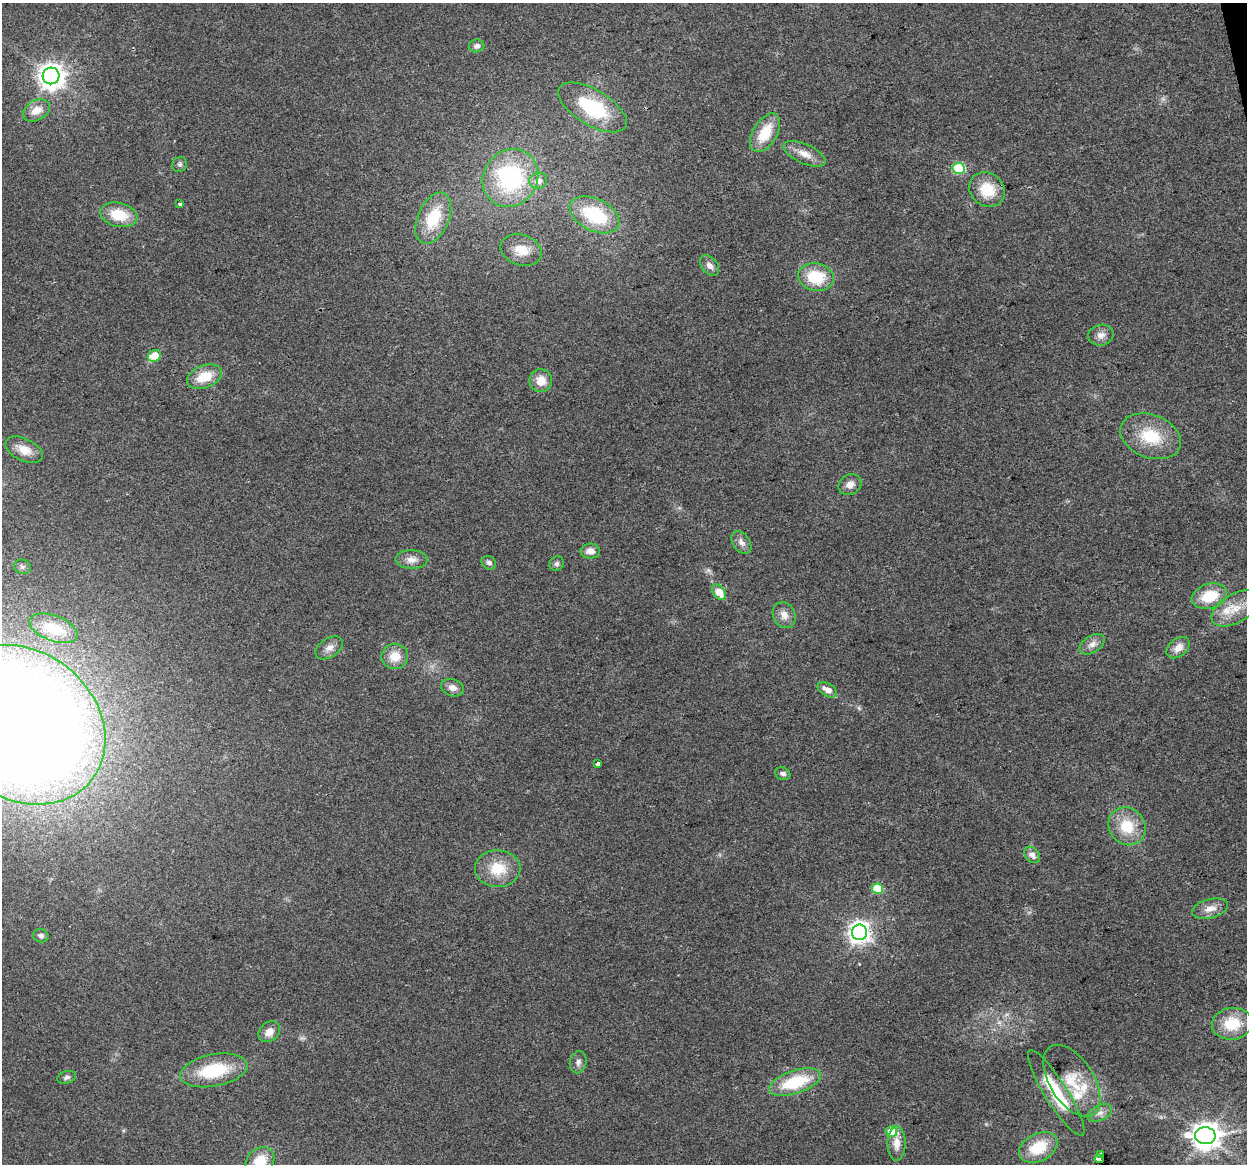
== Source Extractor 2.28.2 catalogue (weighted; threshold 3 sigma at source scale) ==
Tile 10 of 4 x 4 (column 2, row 3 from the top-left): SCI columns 1246-2490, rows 1243-2404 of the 4980 x 4762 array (HDU 1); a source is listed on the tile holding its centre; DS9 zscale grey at full resolution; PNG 1249 x 1166 px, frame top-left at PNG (2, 3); each listed source drawn as its Kron ellipse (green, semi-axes under 4 px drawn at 4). Shown black and unused: <1% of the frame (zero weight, under 2 of 3 exposures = <1% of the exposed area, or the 3 px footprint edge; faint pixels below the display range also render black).
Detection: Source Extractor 2.28.2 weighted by HDU 2 'WHT'; one run over the whole footprint, this tile lists its part. Background 0.0471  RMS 0.0068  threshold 0.0305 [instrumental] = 3 sigma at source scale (4.5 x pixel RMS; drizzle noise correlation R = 1.50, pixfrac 1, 0.0396/0.0396 arcsec/px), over >= 5 px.
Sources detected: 74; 2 too faint to see at this stretch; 1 inside a brighter object's white glare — neither listed nor drawn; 3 inside a brighter listed object's ellipse — not listed separately; the other 68 listed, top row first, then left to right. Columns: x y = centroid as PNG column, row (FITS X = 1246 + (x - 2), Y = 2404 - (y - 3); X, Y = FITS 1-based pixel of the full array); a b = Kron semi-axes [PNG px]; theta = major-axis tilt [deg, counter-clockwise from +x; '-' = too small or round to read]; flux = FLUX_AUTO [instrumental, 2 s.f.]
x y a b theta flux
477 46 8 6 11 3
51 76 8 8 - 740
592 107 38 17 -31 50
36 110 14 10 28 9.2
765 133 21 12 59 22
805 154 22 9 -24 8.1
180 164 8 7 - 1.9
958 168 6 5 - 53
510 178 30 27 56 77
538 181 9 8 - 5.1
987 190 19 16 -37 22
180 204 3 3 - 6.3
119 215 19 12 -13 20
594 215 26 16 -26 43
433 218 27 15 67 28
521 250 21 15 -17 11
710 266 12 7 -51 3.7
816 277 18 13 -11 27
1101 335 13 10 9 5
154 356 7 5 28 15
204 377 18 11 21 17
541 381 11 11 - 9.2
1151 436 31 21 -21 30
24 450 20 11 -26 10
850 485 12 9 34 5.4
741 542 12 8 -55 4
590 551 10 7 4 5.1
411 560 16 9 -2 6
489 563 8 6 -38 2.2
557 564 8 7 - 2
22 567 8 7 - 1.8
719 592 8 5 -55 11
1209 596 18 12 18 22
1236 608 26 14 30 16
784 615 13 11 -64 5.9
53 628 25 12 -20 22
1092 644 14 8 33 4.7
329 648 15 9 34 4.8
1178 648 13 8 39 6.8
395 656 13 12 - 11
452 688 12 8 -17 4.7
827 690 11 6 -31 6.6
22 725 89 73 -38 1800
597 764 3 3 - 31
783 774 8 6 -19 2.3
1127 826 20 17 -49 21
1032 855 9 6 -46 3.7
498 869 23 18 -2 20
877 889 5 5 - 29
1210 909 18 9 15 7.2
859 932 8 7 - 490
41 936 7 6 - 2.4
1232 1024 20 16 7 24
269 1032 12 9 41 6.7
578 1062 11 8 77 3.2
214 1070 34 16 11 38
67 1077 9 6 17 1.9
1072 1081 40 22 -58 26
795 1082 27 11 18 36
1056 1093 50 11 -58 36
1100 1113 13 7 25 4.2
891 1131 6 5 - 23
1205 1136 10 8 0 890
896 1143 17 9 -89 7.5
1038 1147 20 13 27 25
1100 1154 4 3 - 6.6
1099 1159 4 4 - 8.7
260 1161 16 12 42 15
Isophote crosses this tile's border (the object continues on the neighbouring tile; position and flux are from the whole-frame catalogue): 2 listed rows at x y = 22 725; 260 1161